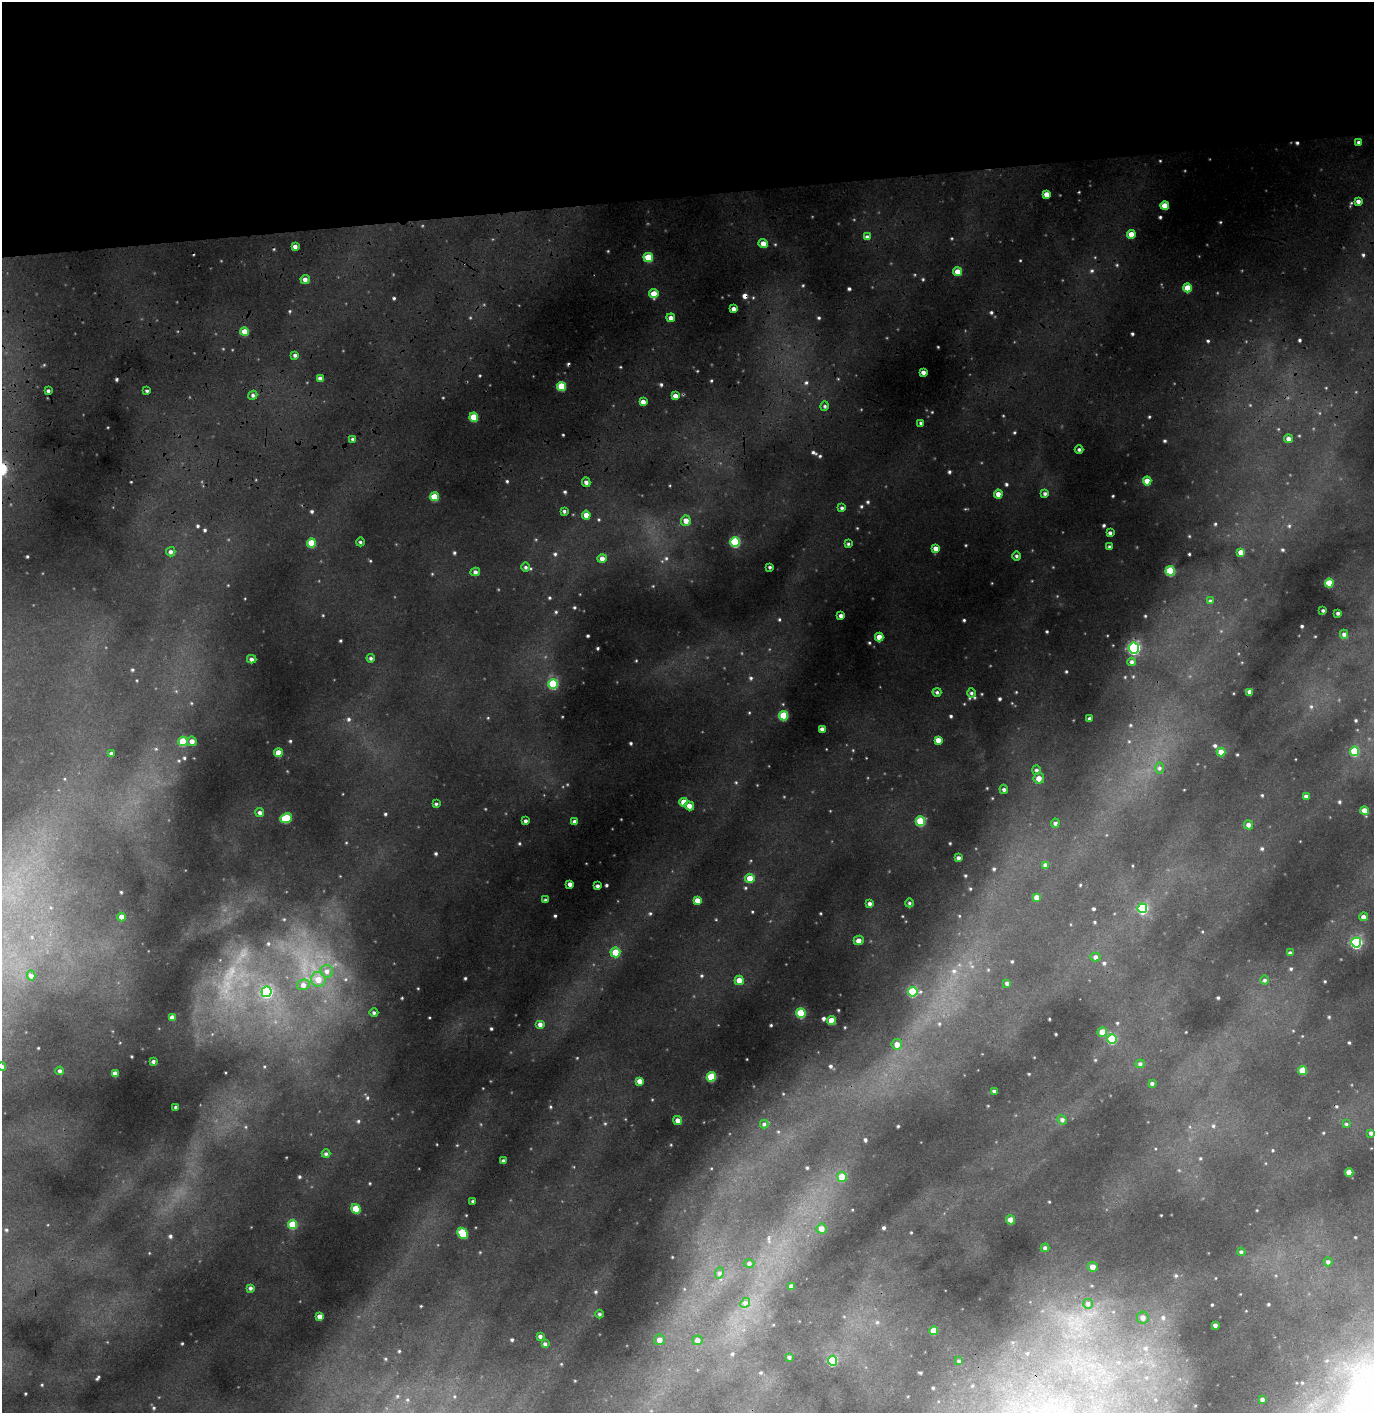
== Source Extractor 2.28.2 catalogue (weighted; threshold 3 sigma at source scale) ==
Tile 2 of 3 x 3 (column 2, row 1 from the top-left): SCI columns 1535-2906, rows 3383-4793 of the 4545 x 5356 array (HDU 1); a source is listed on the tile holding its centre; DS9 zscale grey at full resolution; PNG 1376 x 1415 px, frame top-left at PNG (2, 2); each listed source drawn as its Kron ellipse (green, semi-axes under 4 px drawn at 4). Shown black and unused: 14% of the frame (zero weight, under 3 of 4 exposures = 24% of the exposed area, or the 3 px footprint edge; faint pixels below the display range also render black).
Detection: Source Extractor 2.28.2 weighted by HDU 2 'WHT'; one run over the whole footprint, this tile lists its part. Background 0.27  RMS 0.031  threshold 0.14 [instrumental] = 3 sigma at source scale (4.5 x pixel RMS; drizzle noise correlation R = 1.50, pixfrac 1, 0.05/0.05 arcsec/px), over >= 5 px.
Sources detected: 181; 1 cosmic-ray / hot-pixel residue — neither listed nor drawn; the other 180 listed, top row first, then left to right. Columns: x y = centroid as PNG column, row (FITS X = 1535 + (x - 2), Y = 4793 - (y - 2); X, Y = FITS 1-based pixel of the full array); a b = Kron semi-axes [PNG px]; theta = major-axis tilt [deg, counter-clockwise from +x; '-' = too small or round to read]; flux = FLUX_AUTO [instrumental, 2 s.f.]
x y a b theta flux
1358 142 3 3 - 2.9
1047 194 4 4 - 11
1358 201 4 4 - 5.1
1165 206 4 4 - 19
1131 234 4 4 - 18
867 237 4 4 - 4.2
763 244 5 4 - 11
295 247 3 3 - 6
648 257 5 4 - 38
958 272 4 4 - 16
305 279 4 4 - 6.7
1187 288 4 4 - 27
654 294 4 4 - 22
734 309 4 3 - 6
671 318 4 4 - 7.3
244 332 4 4 - 23
295 355 3 3 - 3.4
923 372 3 3 - 5.8
320 378 4 3 - 4.6
561 386 4 4 - 39
48 391 3 3 - 2.9
147 391 4 3 - 2.6
253 395 5 3 - 3.2
675 396 4 4 - 10
643 402 4 3 - 9
825 406 5 3 - 2.6
474 417 4 4 - 32
921 423 3 3 - 2.7
353 439 4 3 - 3.6
1289 439 4 4 - 6.4
1079 449 4 3 - 2.6
1147 481 4 4 - 17
586 482 5 3 - 4.5
1045 493 4 4 - 3.3
998 494 4 4 - 8.6
434 497 4 4 - 30
842 508 4 4 - 3
564 511 4 3 - 2.7
586 515 4 4 - 13
686 521 5 5 - 11
1110 533 3 3 - 3.8
360 542 4 3 - 2.3
735 542 5 5 - 88
311 543 4 4 - 35
848 544 4 3 - 2.3
1109 547 3 3 - 2.6
936 548 4 4 - 8.5
171 552 4 4 - 4.4
1241 552 4 4 - 11
1016 556 4 3 - 2.7
602 559 5 4 - 7.8
526 567 5 3 - 2.7
770 567 3 3 - 2.4
1170 571 5 4 - 66
475 572 5 4 - 4.7
1329 583 4 4 - 32
1210 601 4 4 - 2.5
1323 610 3 2 - 2.4
1338 613 3 2 - 2.7
841 616 4 3 - 5
1344 634 4 4 - 3.9
879 637 4 4 - 13
1134 648 5 5 - 210
371 658 4 4 - 2.8
252 659 5 4 - 4.4
1132 662 4 4 - 3.4
553 684 5 4 - 75
937 692 4 4 - 2.8
1250 692 4 4 - 9.3
971 693 5 3 - 2.8
784 716 5 4 - 60
1090 719 3 3 - 3.6
822 729 3 3 - 6
938 740 4 4 - 9.6
183 741 4 4 - 38
192 741 5 4 - 9.1
1355 751 4 4 - 47
1221 752 4 4 - 14
111 753 4 3 - 3.1
278 753 4 4 - 20
1159 768 5 3 - 3.2
1036 770 4 4 - 3.5
1039 778 5 5 - 13
1004 789 5 4 - 4.1
1306 796 4 3 - 4.1
684 802 4 4 - 20
436 804 3 3 - 2.5
689 806 5 4 - 8.8
1365 811 4 4 - 13
260 813 4 4 - 5.2
286 818 6 4 23 52
526 821 4 3 - 3.8
920 821 5 5 - 47
575 822 4 3 - 7.3
1055 823 5 4 - 3.5
1248 825 4 4 - 5.5
959 858 4 4 - 4.6
1046 865 4 4 - 7.9
750 878 4 4 - 22
570 884 3 3 - 5.9
597 886 3 3 - 3.7
1037 898 4 4 - 12
545 900 4 3 - 2.2
698 900 4 4 - 13
909 903 4 3 - 2.1
870 904 4 4 - 4.6
1142 908 5 4 - 86
122 917 4 4 - 9.4
1364 917 4 4 - 6.3
859 940 5 4 - 7.4
1356 942 5 5 - 150
615 952 5 5 - 28
1290 953 4 3 - 2.7
1095 957 5 4 - 4.4
327 971 6 6 - 7.7
31 975 5 4 - 4.7
318 979 7 7 - 17
739 980 5 4 - 14
1265 980 5 3 - 2.7
1007 983 3 3 - 3.5
303 985 6 5 - 7.1
266 992 5 5 - 120
913 992 5 5 - 63
374 1013 4 3 - 2.6
801 1013 5 4 - 61
172 1017 4 3 - 7.9
831 1020 4 4 - 20
540 1024 5 4 - 6.5
1102 1032 5 4 - 20
1112 1039 5 4 - 56
897 1044 5 5 - 11
153 1062 3 3 - 2.9
1140 1064 4 4 - 3
2 1067 4 4 - 5.7
1303 1070 4 4 - 24
60 1071 4 3 - 3.6
115 1074 3 3 - 8.1
711 1077 5 4 - 47
640 1081 4 4 - 9.8
1152 1084 4 3 - 3
994 1091 3 3 - 2.2
176 1107 3 2 - 2.8
678 1120 4 4 - 8.3
1062 1120 5 4 - 3.7
764 1124 4 4 - 2.5
1346 1124 4 3 - 2.4
1371 1133 3 3 - 3.2
326 1154 4 4 - 3.2
503 1161 4 3 - 4.1
1349 1173 4 4 - 13
842 1177 5 5 - 29
473 1201 3 2 - 2.3
356 1209 5 4 - 35
1011 1220 4 4 - 12
292 1224 4 4 - 38
821 1229 5 5 - 11
462 1233 6 4 -44 65
1045 1248 4 4 - 3.7
1241 1252 4 3 - 2.9
1328 1262 4 4 - 3.5
749 1263 5 3 - 2.9
1093 1267 5 5 - 12
719 1273 6 3 70 3.3
792 1286 3 3 - 7.7
250 1288 4 3 - 3.4
745 1303 5 4 - 4.1
1088 1304 5 5 - 3.6
600 1314 4 3 - 2.6
320 1317 4 4 - 10
1143 1318 6 6 - 7.5
1215 1325 3 3 - 4.2
934 1331 4 4 - 26
540 1336 4 4 - 3.5
659 1340 5 5 - 8.8
698 1340 5 5 - 6.7
545 1344 4 4 - 3.6
789 1357 4 4 - 2.8
832 1361 5 4 - 66
959 1361 3 3 - 2.2
1262 1399 3 2 - 3.4
Isophote crosses this tile's border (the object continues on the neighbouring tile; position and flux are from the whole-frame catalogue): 1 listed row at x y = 2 1067
Unlisted compact peaks at least as high as the median listed source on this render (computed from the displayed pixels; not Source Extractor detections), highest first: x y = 555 916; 606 885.